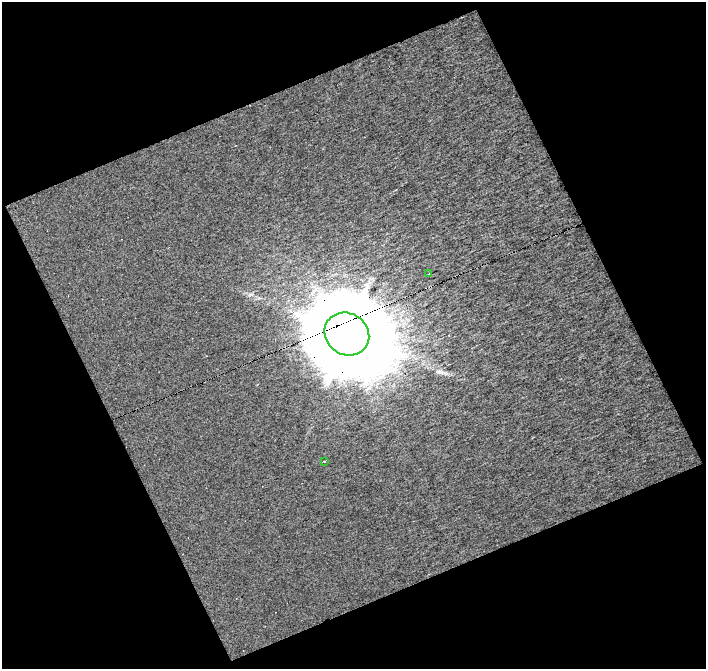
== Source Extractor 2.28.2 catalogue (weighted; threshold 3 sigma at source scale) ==
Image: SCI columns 1-704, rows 11-677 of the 704 x 689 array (HDU 1 of 3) = the unmasked area's bounding box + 8 px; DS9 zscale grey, full resolution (1 PNG px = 1 image px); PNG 708 x 671 px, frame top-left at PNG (2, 2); each listed source drawn as its Kron ellipse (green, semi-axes under 4 px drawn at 4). Shown black and unused: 45% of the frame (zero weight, under 8 of 16 exposures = <1% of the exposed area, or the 3 px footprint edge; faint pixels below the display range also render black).
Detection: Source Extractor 2.28.2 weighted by HDU 2 'WHT'. Background 0.631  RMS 1.4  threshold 5.63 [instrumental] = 3 sigma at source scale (4.09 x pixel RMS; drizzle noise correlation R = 1.36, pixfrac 0.8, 0.0396/0.0396 arcsec/px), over >= 5 px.
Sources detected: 4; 1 long thin detection or spike segment (spike, bleed or trail) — neither listed nor drawn; the other 3 listed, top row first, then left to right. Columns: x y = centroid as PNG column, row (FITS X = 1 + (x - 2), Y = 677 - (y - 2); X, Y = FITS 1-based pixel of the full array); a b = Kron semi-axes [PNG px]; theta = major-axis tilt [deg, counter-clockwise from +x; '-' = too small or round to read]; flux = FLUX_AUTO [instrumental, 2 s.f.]
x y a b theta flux
429 274 4 2 - 9.7e+01
347 334 23 20 -35 2.8e+06
324 461 3 3 - 1.1e+02
Overlapping masked pixels (flux is a lower limit): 1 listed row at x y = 347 334